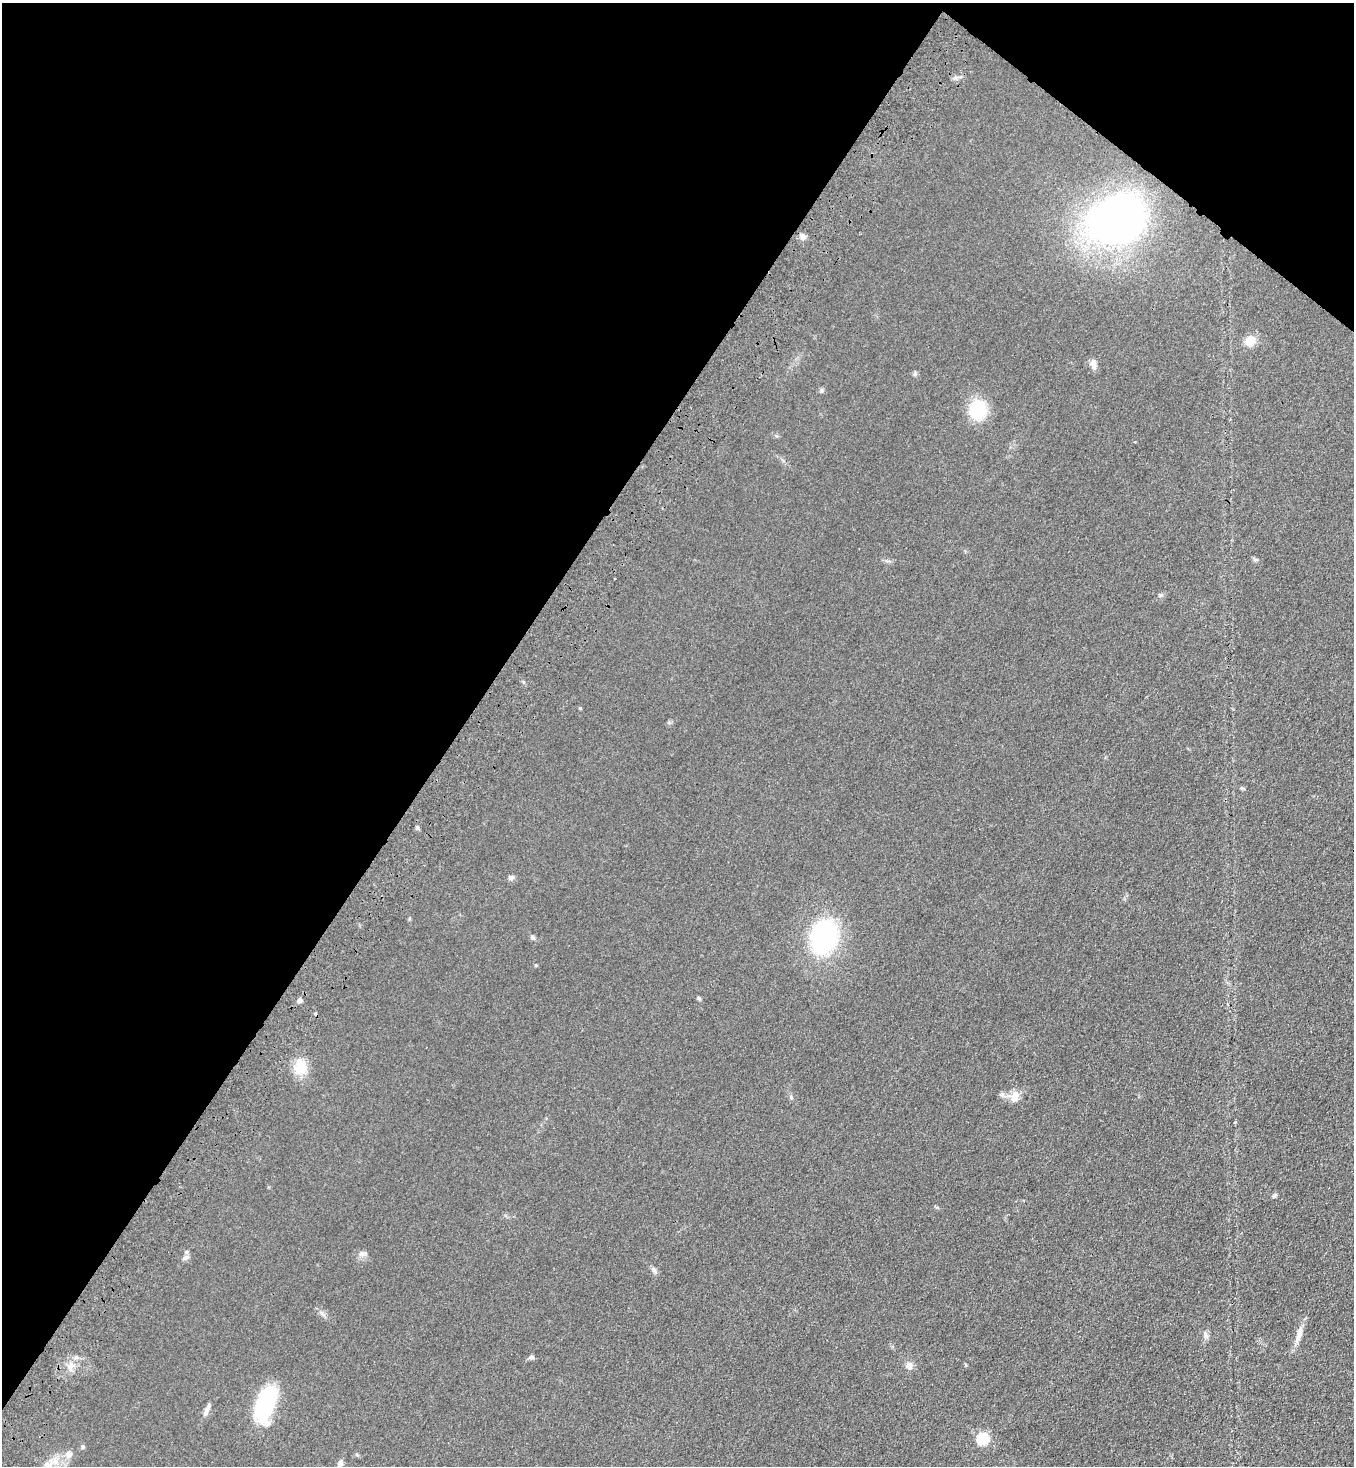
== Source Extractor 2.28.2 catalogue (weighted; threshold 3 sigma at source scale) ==
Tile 2 of 4 x 4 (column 2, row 1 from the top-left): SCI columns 1608-2959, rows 4472-5935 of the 6057 x 6013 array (HDU 1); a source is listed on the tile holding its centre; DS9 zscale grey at full resolution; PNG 1356 x 1468 px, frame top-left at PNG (2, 3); no overlay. Shown black and unused: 37% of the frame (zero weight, under 3 of 4 exposures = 6% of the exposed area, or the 3 px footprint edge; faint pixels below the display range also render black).
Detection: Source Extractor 2.28.2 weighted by HDU 2 'WHT'; one run over the whole footprint, this tile lists its part. Background 0.0553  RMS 0.0075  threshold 0.0337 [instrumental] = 3 sigma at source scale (4.5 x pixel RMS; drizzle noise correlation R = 1.50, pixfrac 1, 0.05/0.05 arcsec/px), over >= 5 px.
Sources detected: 36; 1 cosmic-ray / hot-pixel residue — not listed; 1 inside a brighter listed object's ellipse — not listed separately; the other 34 listed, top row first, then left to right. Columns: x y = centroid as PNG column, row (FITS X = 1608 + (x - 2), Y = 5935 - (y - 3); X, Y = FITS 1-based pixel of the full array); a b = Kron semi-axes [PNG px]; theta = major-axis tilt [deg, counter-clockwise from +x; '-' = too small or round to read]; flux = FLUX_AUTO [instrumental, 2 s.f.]
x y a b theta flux
1116 219 32 25 26 480
802 236 9 7 -43 2.9
1250 341 15 11 50 8.5
1093 364 14 7 -80 4.1
915 374 7 5 70 1.3
822 391 6 4 90 1.1
978 410 17 16 - 37
1255 560 7 4 0 1.2
1161 595 6 4 18 1.2
1242 788 6 4 -42 1
417 827 6 4 -69 1.3
511 877 8 6 3 2.1
824 936 32 24 70 100
532 937 7 5 -43 1.6
699 998 5 5 - 1.2
299 1000 5 4 - 3.1
300 1067 21 16 -80 15
1002 1095 6 6 - 1.9
1014 1097 16 10 76 7.1
1274 1196 8 4 36 1.2
361 1254 7 5 45 2.1
185 1257 10 6 24 2.2
654 1270 10 6 -66 2.2
1205 1335 10 6 -82 2.6
1299 1335 24 7 71 7.6
76 1357 6 4 -42 1.5
531 1357 7 6 - 1.6
909 1365 9 8 - 3.7
70 1368 7 5 -90 2.6
265 1404 34 15 72 71
207 1410 17 5 67 4.1
983 1438 6 6 - 51
69 1454 9 9 - 3.5
340 1463 9 6 62 2.5
Unlisted compact peaks at least as high as the median listed source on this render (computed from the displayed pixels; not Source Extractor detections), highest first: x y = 580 708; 321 1313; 791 1097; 536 965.